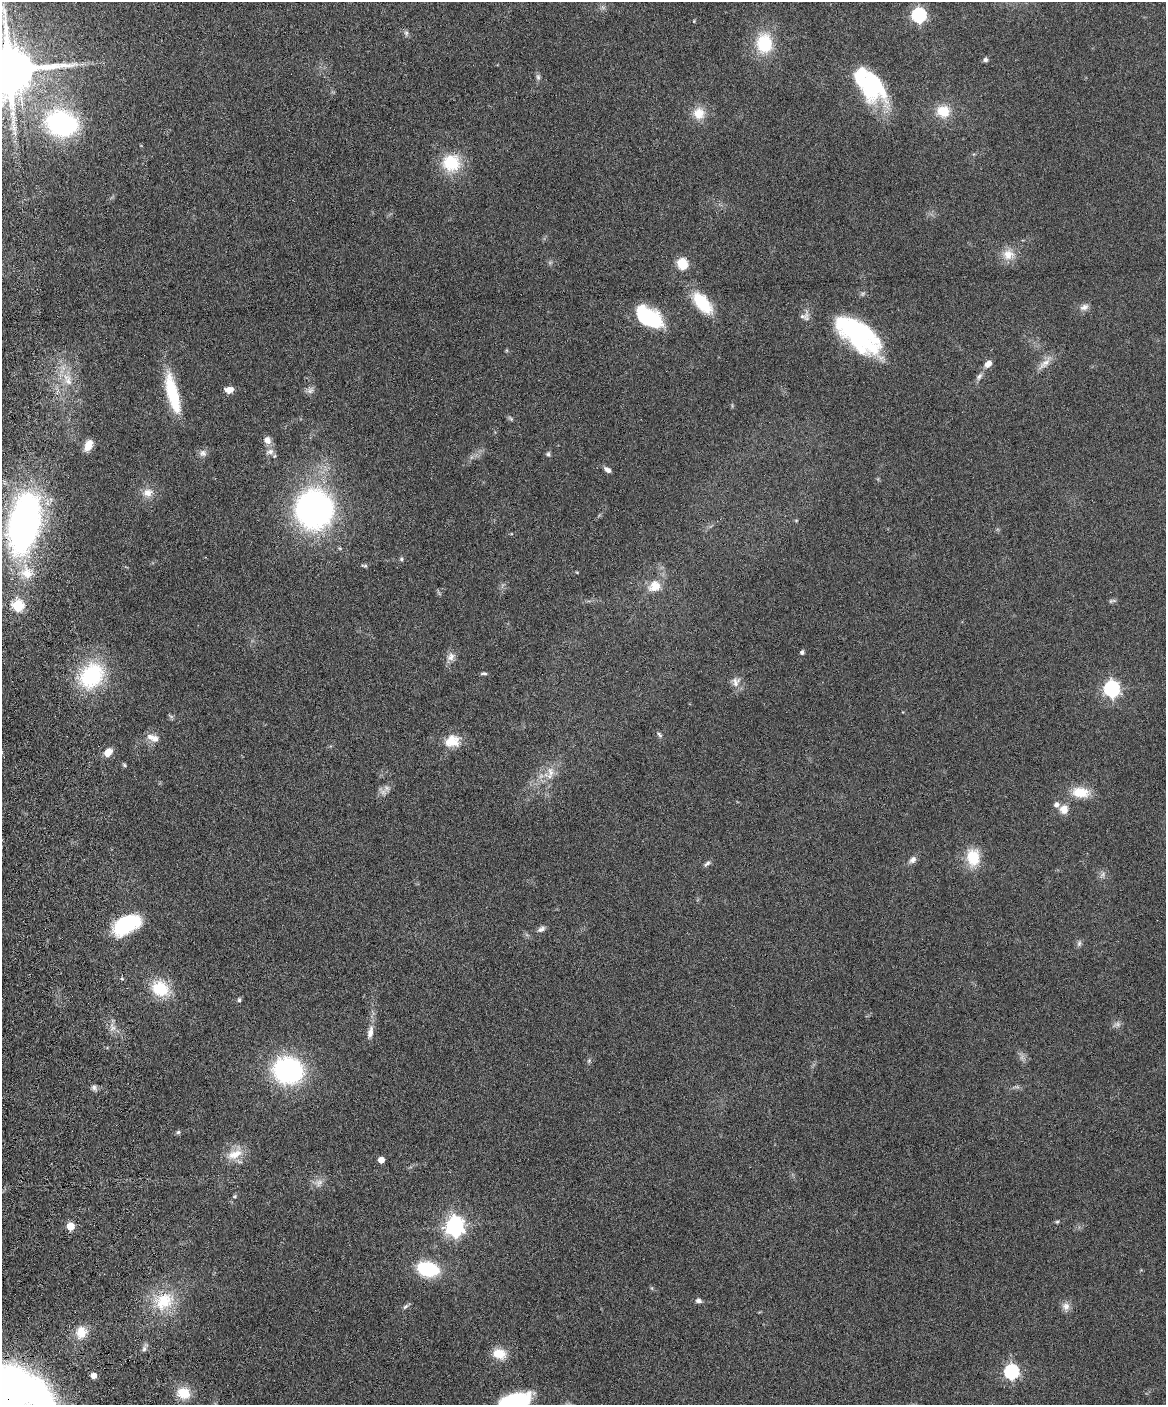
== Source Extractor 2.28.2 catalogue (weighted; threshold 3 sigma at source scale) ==
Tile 7 of 4 x 3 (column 3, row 2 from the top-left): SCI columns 2387-3550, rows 1648-3050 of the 4773 x 4593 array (HDU 1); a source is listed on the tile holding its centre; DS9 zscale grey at full resolution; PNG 1168 x 1407 px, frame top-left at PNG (2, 2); no overlay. Shown black and unused: <1% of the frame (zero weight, under 4 of 8 exposures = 3% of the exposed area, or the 3 px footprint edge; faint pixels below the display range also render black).
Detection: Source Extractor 2.28.2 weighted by HDU 2 'WHT'; one run over the whole footprint, this tile lists its part. Background 0.0802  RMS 0.0046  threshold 0.0187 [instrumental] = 3 sigma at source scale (4.09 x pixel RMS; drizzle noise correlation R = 1.36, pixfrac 0.8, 0.05/0.05 arcsec/px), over >= 5 px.
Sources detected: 96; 2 too faint to see at this stretch — not listed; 4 inside a brighter listed object's ellipse — not listed separately; the other 90 listed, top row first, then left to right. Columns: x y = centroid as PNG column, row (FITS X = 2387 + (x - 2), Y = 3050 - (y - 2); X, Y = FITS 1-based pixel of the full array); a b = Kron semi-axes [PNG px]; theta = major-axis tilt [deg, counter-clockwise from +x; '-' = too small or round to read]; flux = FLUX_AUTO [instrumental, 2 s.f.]
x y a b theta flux
919 15 6 6 - 76
406 33 8 6 -79 1
764 43 24 19 -90 17
985 60 6 5 - 1
9 70 12 11 - 2500
538 77 8 6 -87 1
871 85 38 25 -57 39
943 111 16 14 -10 8.5
699 113 16 15 - 6.5
62 123 21 16 -19 86
451 163 24 23 - 16
1008 254 17 15 -1 5.8
682 264 10 9 - 8.9
863 293 7 4 19 0.74
702 303 30 14 -49 16
1084 307 13 8 25 2.1
805 316 14 11 1 2.3
648 317 28 15 -33 31
858 334 52 24 -38 60
1045 363 20 8 36 3.6
988 364 9 6 42 3.1
979 376 11 5 57 1.6
68 381 18 10 -81 5.8
229 390 9 7 6 3.2
310 391 9 7 55 1.7
172 393 45 11 -76 22
511 419 6 5 - 0.68
267 440 11 9 -56 2.6
88 445 12 7 66 5.2
270 452 11 7 20 2
203 453 10 9 - 1.9
548 454 5 5 - 0.76
607 470 9 5 -36 1.6
148 493 14 11 15 4.1
314 509 25 25 - 180
24 523 65 30 78 160
401 559 6 4 -87 0.71
365 566 8 4 -15 0.72
654 586 18 16 39 7
1112 601 11 4 15 0.82
18 605 6 6 - 37
802 652 4 4 - 1.2
451 657 12 10 55 2.7
484 673 9 4 1 0.74
92 675 35 28 54 31
736 682 15 12 76 3.2
1112 689 7 6 - 110
659 735 9 5 -47 0.92
155 739 11 9 -15 2.6
452 741 20 15 13 7.5
108 752 9 7 47 4.6
124 765 6 4 -48 0.59
550 772 16 9 -86 4
387 788 9 5 -36 1.4
1081 792 23 13 -6 8.5
1064 809 13 11 67 3.6
973 857 22 16 -86 11
913 860 10 7 44 1.9
707 864 11 5 39 1.1
1103 874 7 4 72 0.96
127 924 29 16 27 31
541 929 10 6 28 1.4
1079 943 9 5 64 1.1
160 989 22 17 -19 14
239 1000 6 5 - 0.86
1118 1024 8 6 -1 1.4
370 1032 17 7 77 3.2
589 1061 6 4 -74 0.62
288 1070 28 24 -13 64
94 1087 8 6 -89 1.3
178 1132 6 5 - 0.72
235 1154 24 12 23 6.8
381 1160 5 5 - 4.5
235 1196 5 4 - 0.56
1057 1222 5 5 - 0.54
70 1226 5 5 - 10
455 1226 7 7 - 210
428 1269 20 13 -12 25
698 1300 7 6 - 1.3
164 1301 30 23 34 17
405 1306 9 5 41 0.98
1066 1306 11 11 - 2.5
81 1332 15 12 81 6.1
144 1349 7 6 - 1.2
499 1354 15 11 -21 7.3
1012 1372 6 6 - 87
94 1376 5 4 - 3.6
9 1386 36 32 -30 200
184 1393 16 14 -26 7.9
516 1401 30 15 10 31
Overlapping masked pixels (flux is a lower limit): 3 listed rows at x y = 9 70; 24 523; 9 1386
Isophote crosses this tile's border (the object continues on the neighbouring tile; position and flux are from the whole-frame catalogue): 3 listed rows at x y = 9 70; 9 1386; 516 1401